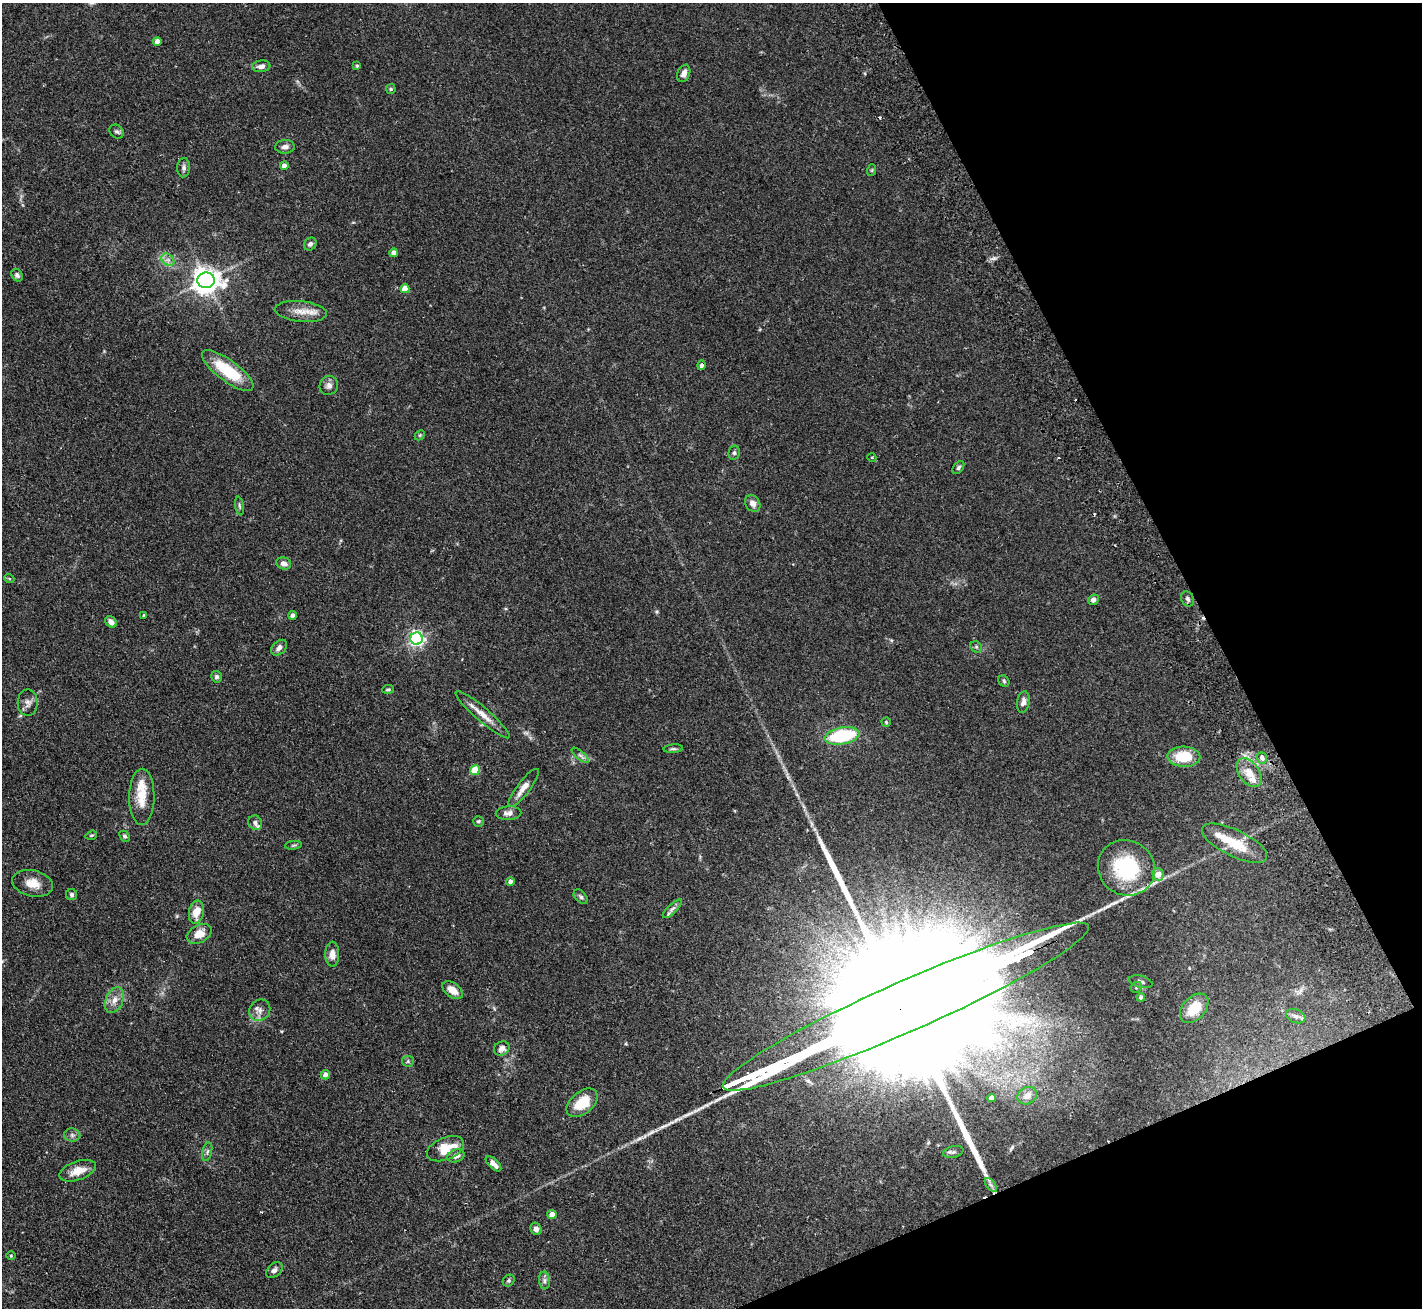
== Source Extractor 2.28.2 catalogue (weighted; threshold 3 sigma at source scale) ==
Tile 12 of 4 x 4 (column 4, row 3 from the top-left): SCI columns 4315-5734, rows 1625-2930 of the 5788 x 5729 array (HDU 1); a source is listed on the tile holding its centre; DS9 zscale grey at full resolution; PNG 1424 x 1310 px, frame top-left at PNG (2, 3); each listed source drawn as its Kron ellipse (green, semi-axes under 4 px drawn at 4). Shown black and unused: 21% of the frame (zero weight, under 2 of 3 exposures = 3% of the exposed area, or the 3 px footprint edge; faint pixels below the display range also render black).
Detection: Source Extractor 2.28.2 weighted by HDU 2 'WHT'; one run over the whole footprint, this tile lists its part. Background 0.073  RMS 0.0054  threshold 0.0241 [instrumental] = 3 sigma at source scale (4.5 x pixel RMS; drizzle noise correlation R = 1.50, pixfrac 1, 0.05/0.05 arcsec/px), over >= 5 px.
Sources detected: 110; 4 cosmic-ray / hot-pixel residue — neither listed nor drawn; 8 inside a brighter listed object's ellipse — not listed separately; the other 98 listed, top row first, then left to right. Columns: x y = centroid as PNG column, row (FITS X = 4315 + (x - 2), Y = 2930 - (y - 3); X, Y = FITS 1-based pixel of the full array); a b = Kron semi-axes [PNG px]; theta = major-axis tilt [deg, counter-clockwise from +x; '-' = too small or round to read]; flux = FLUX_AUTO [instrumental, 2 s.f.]
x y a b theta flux
157 41 4 4 - 2.9
261 66 9 6 7 2.5
357 66 4 3 - 0.57
684 73 9 6 67 3.2
391 89 5 4 - 0.68
117 132 8 6 -40 1.4
285 147 10 7 3 2.4
284 166 4 4 - 3.4
184 168 9 6 86 1.7
872 170 6 3 72 0.58
310 244 7 5 51 1.6
394 253 4 4 - 2.6
168 260 7 5 -43 1.8
17 275 7 5 -55 1.3
206 280 9 8 - 570
405 289 4 4 - 5.5
301 312 26 10 -6 7.2
701 365 5 4 - 1.4
228 371 31 10 -36 22
329 385 10 9 - 2.4
420 435 6 4 45 0.59
734 453 7 5 77 1
872 458 4 3 - 0.48
958 468 7 5 52 1.1
753 503 9 7 -56 2.6
239 506 9 3 -79 0.86
284 563 7 6 - 2.7
9 578 5 3 - 0.51
1188 599 8 6 -62 1.6
1093 600 5 5 - 2.1
292 615 4 4 - 1.9
144 616 3 3 - 0.66
111 622 6 5 - 2.4
417 639 6 6 - 150
976 647 6 5 - 0.93
279 648 9 6 42 2.3
216 677 6 5 - 1.2
1004 681 6 5 - 0.82
388 689 6 3 5 0.74
1023 702 11 6 80 2.7
28 703 13 10 89 2.9
483 715 35 7 -41 6.2
886 722 4 4 - 0.62
842 736 17 8 11 38
673 749 10 4 4 0.98
580 755 11 4 -40 1.4
1184 757 16 10 -2 16
1262 758 6 5 - 2.9
475 770 5 4 - 14
1249 773 16 10 -55 6
524 788 23 6 53 4.8
142 797 28 12 89 10
509 813 13 7 3 2.8
478 821 5 5 - 0.89
255 823 7 6 - 1.4
91 835 6 4 19 0.7
124 836 6 4 -47 0.89
1234 843 36 13 -26 15
293 845 8 3 6 0.75
1126 868 29 27 -34 42
1158 874 6 5 - 5.8
510 881 4 4 - 1.7
33 883 21 13 -13 7.2
72 895 5 5 - 1.2
581 897 8 5 -45 1.1
672 909 12 4 45 1.7
196 912 12 7 80 7.5
199 934 13 8 28 6.8
332 954 12 7 90 3.8
1141 982 12 6 -15 1.7
1136 987 6 5 - 0.88
453 990 12 7 -38 5.1
1141 997 4 4 - 1.8
114 1000 13 8 67 4.4
906 1007 199 25 24 120000
1194 1008 17 11 47 13
260 1010 11 10 - 3.2
1296 1016 10 6 -21 2.3
502 1048 8 7 - 3.2
408 1061 6 5 - 0.97
325 1075 5 4 - 2.6
1027 1096 10 8 28 4.3
991 1098 4 4 - 2.5
582 1103 18 11 38 13
72 1135 8 6 -1 1.5
445 1149 19 11 22 12
207 1152 9 4 77 1.2
953 1152 10 5 14 1.4
456 1156 9 6 19 2.7
493 1164 10 4 -45 3.4
78 1171 19 9 19 6.9
991 1185 8 4 -53 1.2
552 1215 5 4 - 5
536 1229 6 5 - 2
11 1256 4 3 - 0.46
274 1270 9 6 43 1.9
544 1280 9 5 -85 1.6
509 1281 6 5 - 0.94
Overlapping masked pixels (flux is a lower limit): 1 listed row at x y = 906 1007